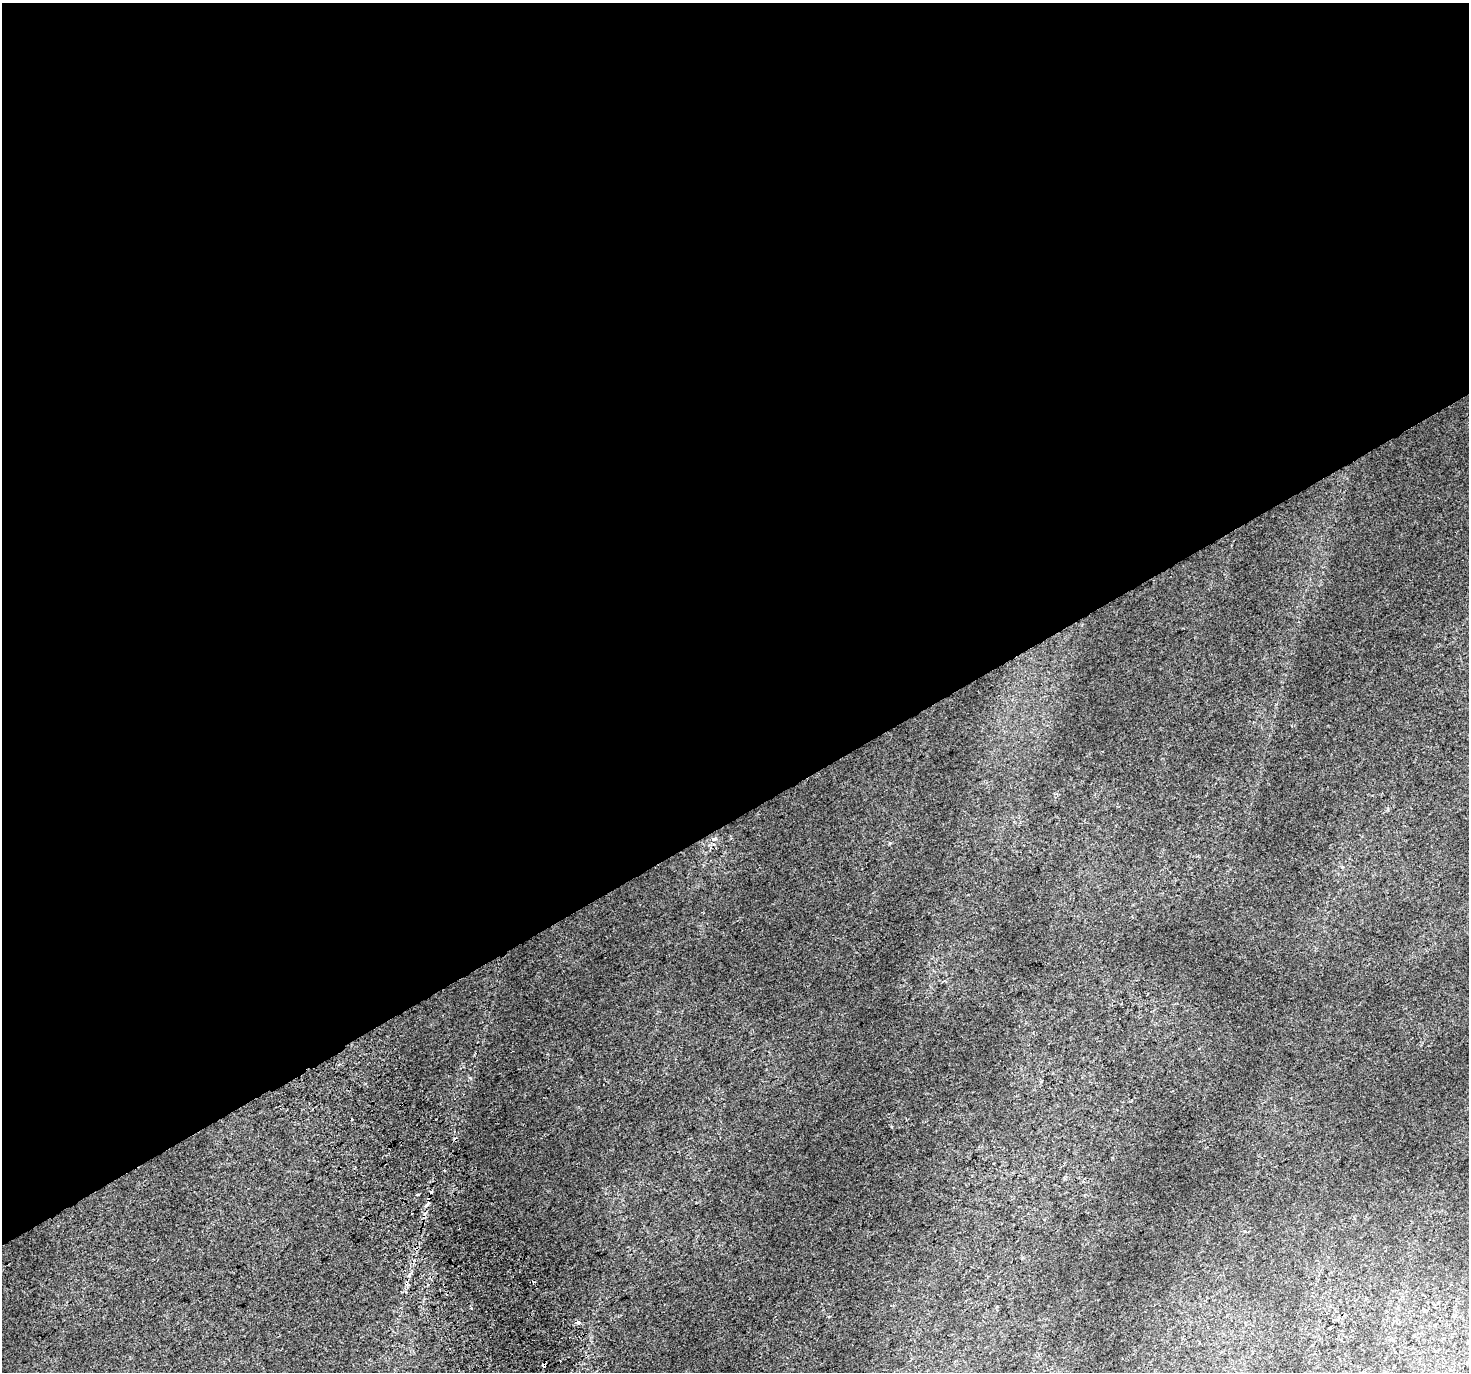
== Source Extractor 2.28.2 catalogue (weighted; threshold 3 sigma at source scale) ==
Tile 2 of 4 x 4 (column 2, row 1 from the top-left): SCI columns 1508-2974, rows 4310-5679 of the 5943 x 5816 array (HDU 1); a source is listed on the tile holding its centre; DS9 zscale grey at full resolution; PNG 1471 x 1374 px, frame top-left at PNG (2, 3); no overlay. Shown black and unused: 60% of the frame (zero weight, under 2 of 3 exposures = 3% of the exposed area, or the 3 px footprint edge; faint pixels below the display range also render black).
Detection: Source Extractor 2.28.2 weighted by HDU 2 'WHT'; one run over the whole footprint, this tile lists its part. Background 0.00701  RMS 0.0058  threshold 0.0261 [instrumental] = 3 sigma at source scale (4.5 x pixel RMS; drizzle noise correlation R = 1.50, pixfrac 1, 0.0396/0.0396 arcsec/px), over >= 5 px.
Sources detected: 8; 1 cosmic-ray / hot-pixel residue — not listed; the other 7 listed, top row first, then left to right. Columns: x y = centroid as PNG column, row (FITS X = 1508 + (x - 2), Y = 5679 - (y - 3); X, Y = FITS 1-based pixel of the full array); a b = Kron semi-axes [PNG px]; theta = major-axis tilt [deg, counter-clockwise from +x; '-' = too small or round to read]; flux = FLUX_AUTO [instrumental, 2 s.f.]
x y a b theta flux
470 1078 5 3 - 0.66
352 1119 3 3 - 1.2
412 1213 3 2 - 0.72
416 1249 6 3 21 0.84
578 1322 4 3 - 5.4
1330 1328 3 3 - 1.6
544 1365 4 3 - 7
Overlapping masked pixels (flux is a lower limit): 2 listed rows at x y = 416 1249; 544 1365